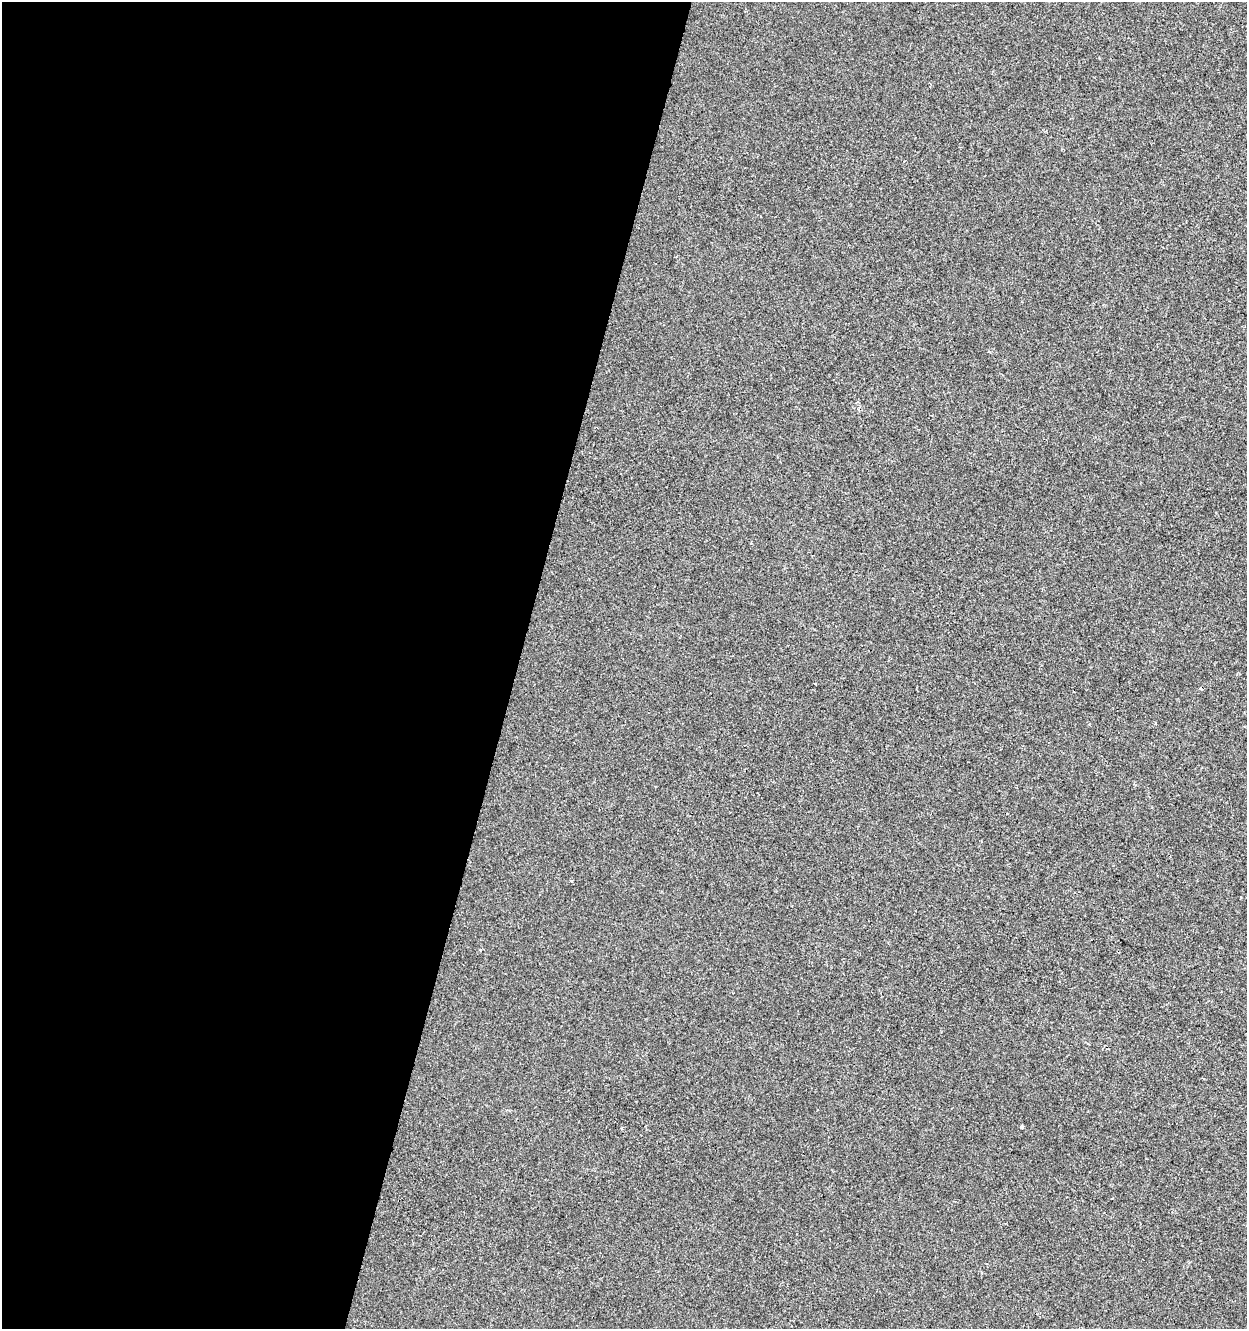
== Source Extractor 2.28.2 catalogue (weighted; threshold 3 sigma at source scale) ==
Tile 5 of 4 x 4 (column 1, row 2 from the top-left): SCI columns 280-1524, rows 2653-3979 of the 5476 x 5312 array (HDU 1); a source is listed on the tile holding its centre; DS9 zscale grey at full resolution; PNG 1249 x 1331 px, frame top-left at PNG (2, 2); no overlay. Shown black and unused: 41% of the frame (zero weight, under 2 of 3 exposures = <1% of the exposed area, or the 3 px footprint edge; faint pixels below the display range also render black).
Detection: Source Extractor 2.28.2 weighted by HDU 2 'WHT'; one run over the whole footprint, this tile lists its part. Background -6.33e-04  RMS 0.0042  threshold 0.0187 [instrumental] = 3 sigma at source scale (4.5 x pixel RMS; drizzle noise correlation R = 1.50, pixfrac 1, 0.0396/0.0396 arcsec/px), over >= 5 px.
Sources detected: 6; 2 cosmic-ray / hot-pixel residue — not listed; the other 4 listed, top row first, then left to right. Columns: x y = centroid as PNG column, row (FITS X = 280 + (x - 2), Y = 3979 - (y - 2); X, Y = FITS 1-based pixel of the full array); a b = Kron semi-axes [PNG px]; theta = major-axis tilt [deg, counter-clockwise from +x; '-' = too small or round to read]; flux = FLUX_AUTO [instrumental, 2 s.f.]
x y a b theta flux
571 881 3 3 - 0.74
481 950 4 3 - 0.42
1022 1127 3 3 - 1.1
1112 1198 3 2 - 0.24